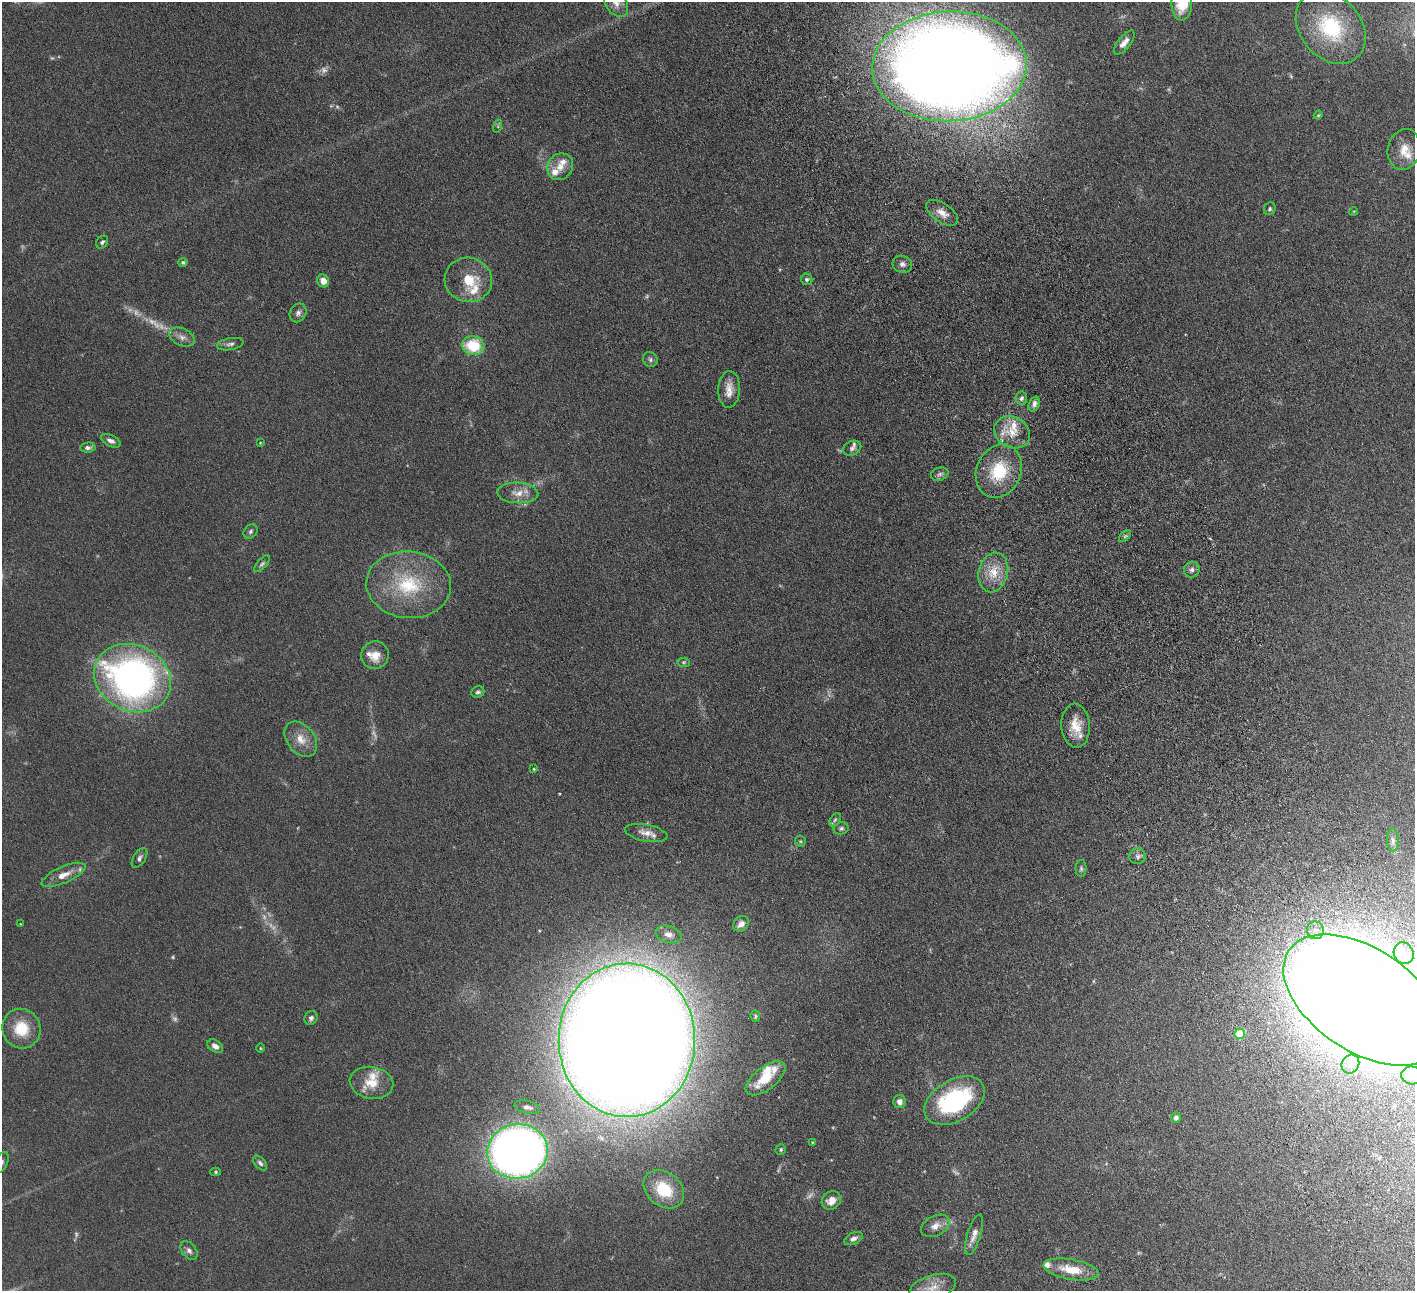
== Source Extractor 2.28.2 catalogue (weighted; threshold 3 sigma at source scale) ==
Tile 6 of 4 x 4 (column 2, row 2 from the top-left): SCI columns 1469-2881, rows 2768-4056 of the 5760 x 5666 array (HDU 1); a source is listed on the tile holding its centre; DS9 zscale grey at full resolution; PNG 1417 x 1293 px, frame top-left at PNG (2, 2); each listed source drawn as its Kron ellipse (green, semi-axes under 4 px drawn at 4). Shown black and unused: <1% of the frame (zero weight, under 4 of 8 exposures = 3% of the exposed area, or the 3 px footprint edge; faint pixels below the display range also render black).
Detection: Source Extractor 2.28.2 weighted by HDU 2 'WHT'; one run over the whole footprint, this tile lists its part. Background 0.0702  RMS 0.0061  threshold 0.0251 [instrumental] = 3 sigma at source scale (4.09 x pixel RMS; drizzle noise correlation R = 1.36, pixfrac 0.8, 0.05/0.05 arcsec/px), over >= 5 px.
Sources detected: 122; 18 too faint to see at this stretch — neither listed nor drawn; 13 inside a brighter listed object's ellipse — not listed separately; the other 91 listed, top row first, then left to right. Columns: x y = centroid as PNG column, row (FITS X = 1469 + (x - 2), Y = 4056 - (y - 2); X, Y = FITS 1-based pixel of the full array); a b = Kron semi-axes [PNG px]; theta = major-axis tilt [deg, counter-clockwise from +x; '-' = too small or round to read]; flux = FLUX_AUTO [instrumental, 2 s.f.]
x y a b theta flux
616 3 15 10 -55 4.4
1182 3 18 10 88 14
1331 27 40 30 -49 42
1124 43 14 6 51 3.6
949 66 77 55 2 1400
1318 115 4 4 - 0.56
498 126 6 4 73 0.81
1404 149 21 16 76 8.9
560 167 14 12 51 5.9
1270 209 6 6 - 0.96
1354 211 4 3 - 0.45
942 213 18 9 -34 5.3
102 242 7 5 50 1.2
183 262 4 4 - 0.86
902 264 10 8 -19 2.3
807 279 6 5 - 1.2
468 280 24 22 -15 16
323 281 6 6 - 4.4
298 313 10 8 59 2.3
182 337 14 8 -25 3.3
230 344 13 6 10 2.1
473 346 11 9 -12 21
650 359 8 7 - 1.4
729 389 18 11 87 6.1
1021 398 6 5 - 1.5
1034 404 8 5 71 2
1012 432 19 15 -30 9.8
111 441 11 5 -25 2.4
260 443 4 3 - 0.39
88 447 8 5 5 1.8
852 448 9 7 23 1.9
999 471 27 22 66 25
940 474 9 6 16 1.7
518 493 20 10 -3 6.5
250 531 8 6 48 1.4
1125 536 7 4 45 0.99
262 564 10 4 47 1.3
1192 570 8 7 - 2
993 572 20 14 76 11
409 585 42 33 -5 41
375 655 14 13 - 7.1
684 662 6 4 -5 0.81
133 678 39 33 -25 230
478 692 7 5 23 1.2
1076 726 22 14 -86 10
301 739 20 13 -51 7.8
534 769 3 3 - 0.46
835 820 7 4 53 0.97
841 828 7 6 - 1.3
646 833 21 8 -11 4.9
1393 840 11 6 -89 2
800 841 5 5 - 0.78
1137 856 8 8 - 1.9
139 858 11 6 58 1.8
1081 868 8 5 -89 1.2
63 875 24 8 24 6.6
21 924 3 3 - 0.4
741 924 9 7 41 3.8
1315 930 9 8 - 3.7
669 934 13 8 -18 3.9
1404 953 11 9 -61 4.8
1363 1000 89 51 -34 2900
755 1016 6 4 -82 0.83
311 1018 7 6 - 1.7
21 1029 20 19 - 16
1240 1034 5 5 - 15
627 1040 77 68 -89 3100
215 1046 8 5 -31 2.8
260 1048 4 3 - 0.44
1350 1064 10 8 56 3.6
1412 1075 11 9 -6 4
766 1078 23 11 38 13
371 1083 22 16 -10 11
955 1101 33 20 30 67
899 1102 6 6 - 2.6
527 1107 13 6 -14 2.2
1176 1118 5 5 - 2
812 1142 4 3 - 0.51
781 1149 5 5 - 0.91
517 1151 30 27 10 510
2 1162 11 6 67 1.8
260 1163 9 5 -46 1.4
216 1172 5 4 - 0.77
664 1189 22 16 -40 18
831 1200 10 8 38 4.8
935 1226 15 10 27 4.5
974 1235 21 7 73 4.2
853 1239 10 5 26 2.2
189 1250 11 7 -51 2.1
1071 1270 28 10 -10 13
932 1288 24 12 18 7.7
Overlapping masked pixels (flux is a lower limit): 1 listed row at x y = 949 66
Isophote crosses this tile's border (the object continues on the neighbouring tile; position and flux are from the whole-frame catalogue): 7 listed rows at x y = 616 3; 1182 3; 949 66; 1363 1000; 1412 1075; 2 1162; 932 1288